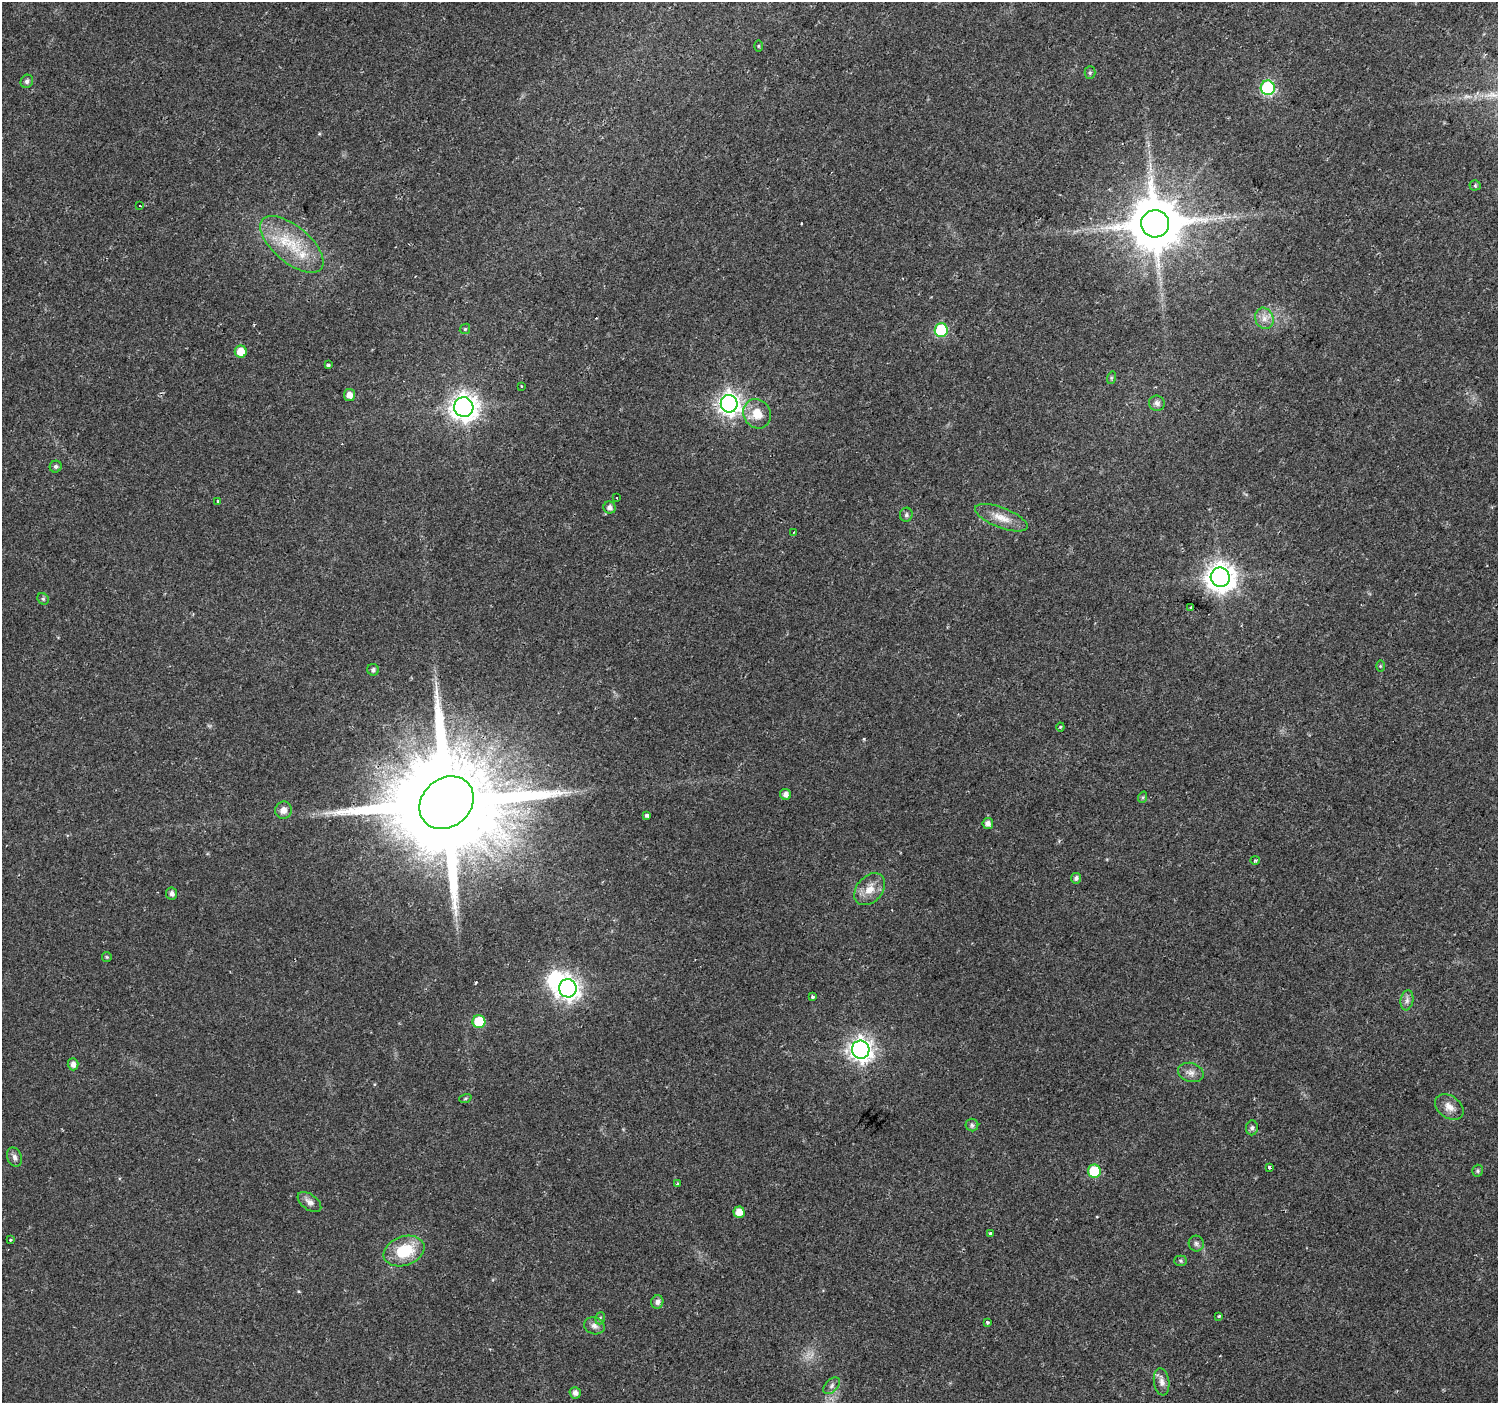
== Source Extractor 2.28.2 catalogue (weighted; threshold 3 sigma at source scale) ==
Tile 10 of 4 x 4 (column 2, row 3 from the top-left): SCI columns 1497-2992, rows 1576-2976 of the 5992 x 6024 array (HDU 1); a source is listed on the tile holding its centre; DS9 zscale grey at full resolution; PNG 1500 x 1405 px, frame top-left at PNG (2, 2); each listed source drawn as its Kron ellipse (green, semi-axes under 4 px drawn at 4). Shown black and unused: <1% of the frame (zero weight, under 2 of 3 exposures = <1% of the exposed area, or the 3 px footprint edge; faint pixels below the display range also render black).
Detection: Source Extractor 2.28.2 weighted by HDU 2 'WHT'; one run over the whole footprint, this tile lists its part. Background 0.0237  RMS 0.003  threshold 0.0134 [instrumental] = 3 sigma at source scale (4.5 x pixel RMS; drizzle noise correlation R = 1.50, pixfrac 1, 0.0396/0.0396 arcsec/px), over >= 5 px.
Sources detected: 79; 1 inside a brighter object's white glare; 2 cosmic-ray / hot-pixel residue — neither listed nor drawn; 1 inside a brighter listed object's ellipse — not listed separately; the other 75 listed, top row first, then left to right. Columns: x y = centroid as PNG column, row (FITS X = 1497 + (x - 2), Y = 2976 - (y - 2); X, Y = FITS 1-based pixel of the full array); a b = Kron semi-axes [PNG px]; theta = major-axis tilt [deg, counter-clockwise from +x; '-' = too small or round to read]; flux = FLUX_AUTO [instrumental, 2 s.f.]
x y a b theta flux
758 46 6 4 -90 0.34
1090 73 6 5 - 0.51
27 81 7 6 - 0.99
1268 88 7 7 - 44
1475 185 5 5 - 0.45
140 205 3 2 - 0.63
1155 224 14 13 - 2000
292 244 38 18 -40 14
1264 318 11 9 -69 2.2
465 329 6 4 46 0.39
941 330 7 6 - 24
241 352 6 6 - 4.7
328 365 4 3 - 1
1111 378 6 4 72 0.39
521 386 3 3 - 1.1
349 395 6 5 - 1.8
1157 403 8 7 - 1.2
729 404 9 8 - 190
464 407 10 9 - 290
757 414 15 13 -62 5.1
56 467 6 5 - 0.8
616 498 3 2 - 0.61
218 501 3 3 - 2.9
610 507 6 6 - 1.1
906 515 7 6 - 0.71
1001 518 28 10 -21 4.4
794 532 3 2 - 0.2
1220 577 9 9 - 390
43 599 6 5 - 0.47
1191 607 3 3 - 5
1380 666 6 4 -90 0.3
373 670 6 5 - 0.69
1060 727 4 4 - 0.37
786 794 6 5 - 1.5
1143 797 6 4 72 0.35
446 803 29 24 41 9900
283 810 9 8 - 2.2
647 815 4 3 - 0.83
988 823 5 5 - 1.3
1255 860 5 4 - 0.38
1076 878 5 5 - 0.94
870 889 18 12 49 4.2
171 893 6 5 - 0.88
107 957 5 5 - 0.35
568 988 9 8 - 180
813 997 4 3 - 0.56
1407 1000 10 6 80 1.2
479 1022 6 6 - 13
861 1050 9 8 - 210
73 1064 6 5 - 1.4
1191 1072 13 9 -15 1.9
465 1098 6 4 20 0.42
1449 1107 16 11 -37 2.7
972 1125 6 6 - 0.69
1252 1128 7 6 - 0.81
14 1157 10 7 -66 1.1
1270 1167 3 3 - 2.7
1094 1171 6 6 - 14
1478 1171 6 5 - 0.5
677 1184 4 3 - 0.25
309 1202 13 7 -37 1.6
739 1212 5 5 - 2.8
990 1233 4 3 - 2.3
10 1240 4 3 - 0.35
1196 1243 8 7 - 0.9
404 1251 21 14 20 12
1181 1261 6 5 - 0.53
657 1302 7 6 - 1.2
1219 1316 3 3 - 0.44
600 1318 6 4 70 0.47
987 1322 3 3 - 0.88
594 1326 10 8 -18 1.4
1162 1382 13 7 -82 1.8
832 1386 10 6 46 1
575 1393 6 5 - 1.3
Overlapping masked pixels (flux is a lower limit): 1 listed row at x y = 446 803